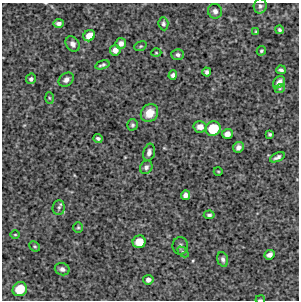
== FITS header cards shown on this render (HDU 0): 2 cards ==
NAXIS1  =                  297 /Length X axis
NAXIS2  =                  298 /Length Y axis

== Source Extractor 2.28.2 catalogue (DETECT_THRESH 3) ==
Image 297 x 298 px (HDU 0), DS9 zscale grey, 1 PNG px = 1 image px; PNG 301 x 302 px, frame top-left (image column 1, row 298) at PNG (2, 3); each listed source drawn as its Kron ellipse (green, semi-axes under 4 px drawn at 4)
Background 4560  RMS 230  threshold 691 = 3 sigma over >= 5 px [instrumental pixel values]
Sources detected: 50; all 50 listed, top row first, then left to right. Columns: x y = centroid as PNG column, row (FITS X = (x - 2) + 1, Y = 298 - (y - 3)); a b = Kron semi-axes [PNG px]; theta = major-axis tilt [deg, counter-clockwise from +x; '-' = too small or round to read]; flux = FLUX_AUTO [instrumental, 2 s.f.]
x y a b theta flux
260 6 7 6 - 38000
215 11 7 7 - 58000
59 23 5 4 - 49000
163 24 7 5 -84 35000
279 30 4 4 - 30000
256 32 3 3 - 15000
89 36 6 5 - 140000
121 43 5 5 - 71000
73 44 8 6 -53 64000
140 46 6 4 21 21000
115 50 5 5 - 80000
261 51 5 4 - 23000
156 53 5 3 - 14000
178 55 6 5 - 43000
102 65 7 3 17 33000
281 70 5 3 - 32000
207 72 4 4 - 37000
173 75 4 4 - 45000
31 79 5 5 - 37000
66 80 8 6 37 63000
279 82 7 5 44 81000
280 88 5 3 - 14000
49 98 6 4 -88 18000
149 113 9 8 - 200000
132 125 5 5 - 27000
200 127 6 5 - 93000
213 129 8 7 - 410000
227 134 5 5 - 85000
270 134 4 3 - 24000
98 138 4 3 - 33000
238 147 6 5 - 61000
149 152 9 5 76 53000
277 157 8 3 27 44000
146 167 7 5 58 49000
218 171 4 3 - 12000
185 195 5 4 - 68000
59 207 7 6 - 38000
209 215 5 4 - 28000
78 227 5 4 - 20000
15 235 5 3 - 15000
139 242 6 6 - 210000
35 246 5 4 - 21000
180 246 8 7 - 52000
183 252 6 4 -44 23000
270 255 5 4 - 66000
223 259 7 5 -72 41000
62 269 7 6 - 57000
148 280 5 5 - 57000
20 289 7 6 - 330000
260 300 5 2 - 13000
At the frame edge (FLAGS 8, measured only in part): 1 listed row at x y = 260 300